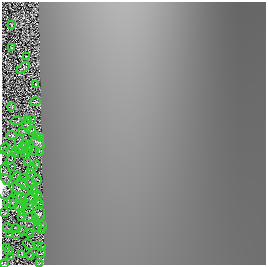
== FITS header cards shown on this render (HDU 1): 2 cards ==
NAXIS1  =                  264
NAXIS2  =                  263

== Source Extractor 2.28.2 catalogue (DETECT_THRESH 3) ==
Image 264 x 263 px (HDU 1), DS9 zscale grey, 1 PNG px = 1 image px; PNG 268 x 267 px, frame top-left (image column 1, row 263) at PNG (2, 2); each listed source drawn as its Kron ellipse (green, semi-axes under 4 px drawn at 4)
Background 0.026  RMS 0.0085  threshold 0.0256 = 3 sigma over >= 5 px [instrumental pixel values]
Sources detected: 85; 5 with non-positive FLUX_AUTO (blend fragments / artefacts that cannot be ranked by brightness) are neither listed nor drawn; the other 80 listed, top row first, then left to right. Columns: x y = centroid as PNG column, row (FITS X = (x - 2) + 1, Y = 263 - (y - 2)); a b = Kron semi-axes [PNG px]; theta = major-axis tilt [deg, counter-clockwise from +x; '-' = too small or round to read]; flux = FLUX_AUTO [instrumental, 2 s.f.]
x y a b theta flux
11 25 3 2 - 0.34
12 48 3 2 - 0.41
26 56 2 2 - 0.41
23 68 7 2 38 0.48
36 84 3 2 - 0.27
35 102 5 2 - 0.73
12 106 3 2 - 0.66
27 119 3 2 - 0.55
32 119 3 2 - 0.35
17 121 5 2 - 0.38
26 125 6 3 -61 0.2
31 130 5 2 - 0.45
23 131 4 3 - 0.18
12 135 5 3 - 1.5
37 135 4 2 - 0.41
40 138 3 2 - 0.45
19 141 6 3 82 0.59
38 143 7 5 -41 1.5
25 144 5 2 - 0.64
4 148 6 2 44 0.46
22 148 8 3 34 0.71
28 149 4 3 - 0.33
35 151 4 2 - 0.42
39 151 3 2 - 0.55
9 152 7 3 -1 0.31
15 152 5 2 - 0.55
24 153 3 2 - 0.37
28 154 3 2 - 0.13
11 159 6 2 47 0.5
27 162 3 2 - 0.33
37 164 3 3 - 0.35
12 166 3 2 - 0.26
32 168 5 2 - 0.48
5 174 11 5 -80 1.9
31 174 5 2 - 0.3
17 177 5 2 - 0.08
23 178 4 2 - 0.48
37 180 5 2 - 0.033
32 183 6 2 -20 0.19
23 184 6 3 -45 0.29
4 187 12 9 -83 8.8
19 189 10 4 -20 0.5
35 189 3 2 - 0.07
34 192 3 2 - 0.37
37 195 4 2 - 0.4
18 197 5 3 - 0.021
22 199 7 3 -68 0.57
30 199 10 2 42 0.72
37 201 3 2 - 0.18
12 202 7 5 -80 0.55
8 203 4 2 - 0.56
28 204 5 2 - 0.52
40 204 4 2 - 0.44
20 207 6 3 12 0.52
21 212 4 2 - 0.4
5 213 4 3 - 0.7
39 214 7 6 - 2.6
21 217 3 2 - 0.36
30 217 6 2 20 0.56
36 219 3 3 - 0.4
43 226 5 2 - 0.47
8 228 5 2 - 0.17
16 228 4 4 - 0.099
38 228 4 2 - 0.48
42 230 4 2 - 0.46
23 231 5 2 - 0.19
29 233 5 2 - 0.48
9 235 2 2 - 0.43
16 235 3 2 - 0.18
29 244 6 2 -44 0.62
37 245 3 2 - 0.32
7 247 3 2 - 0.27
41 247 2 2 - 0.39
8 250 3 2 - 0.33
41 253 5 2 - 0.46
22 254 3 2 - 0.51
30 255 4 2 - 0.32
11 257 2 2 - 0.43
5 263 3 2 - 0.69
39 263 3 3 - 0.69
At the frame edge (FLAGS 8, measured only in part): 5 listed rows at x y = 4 148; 4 187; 5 213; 5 263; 39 263
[5 non-positive-flux detections neither listed nor drawn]